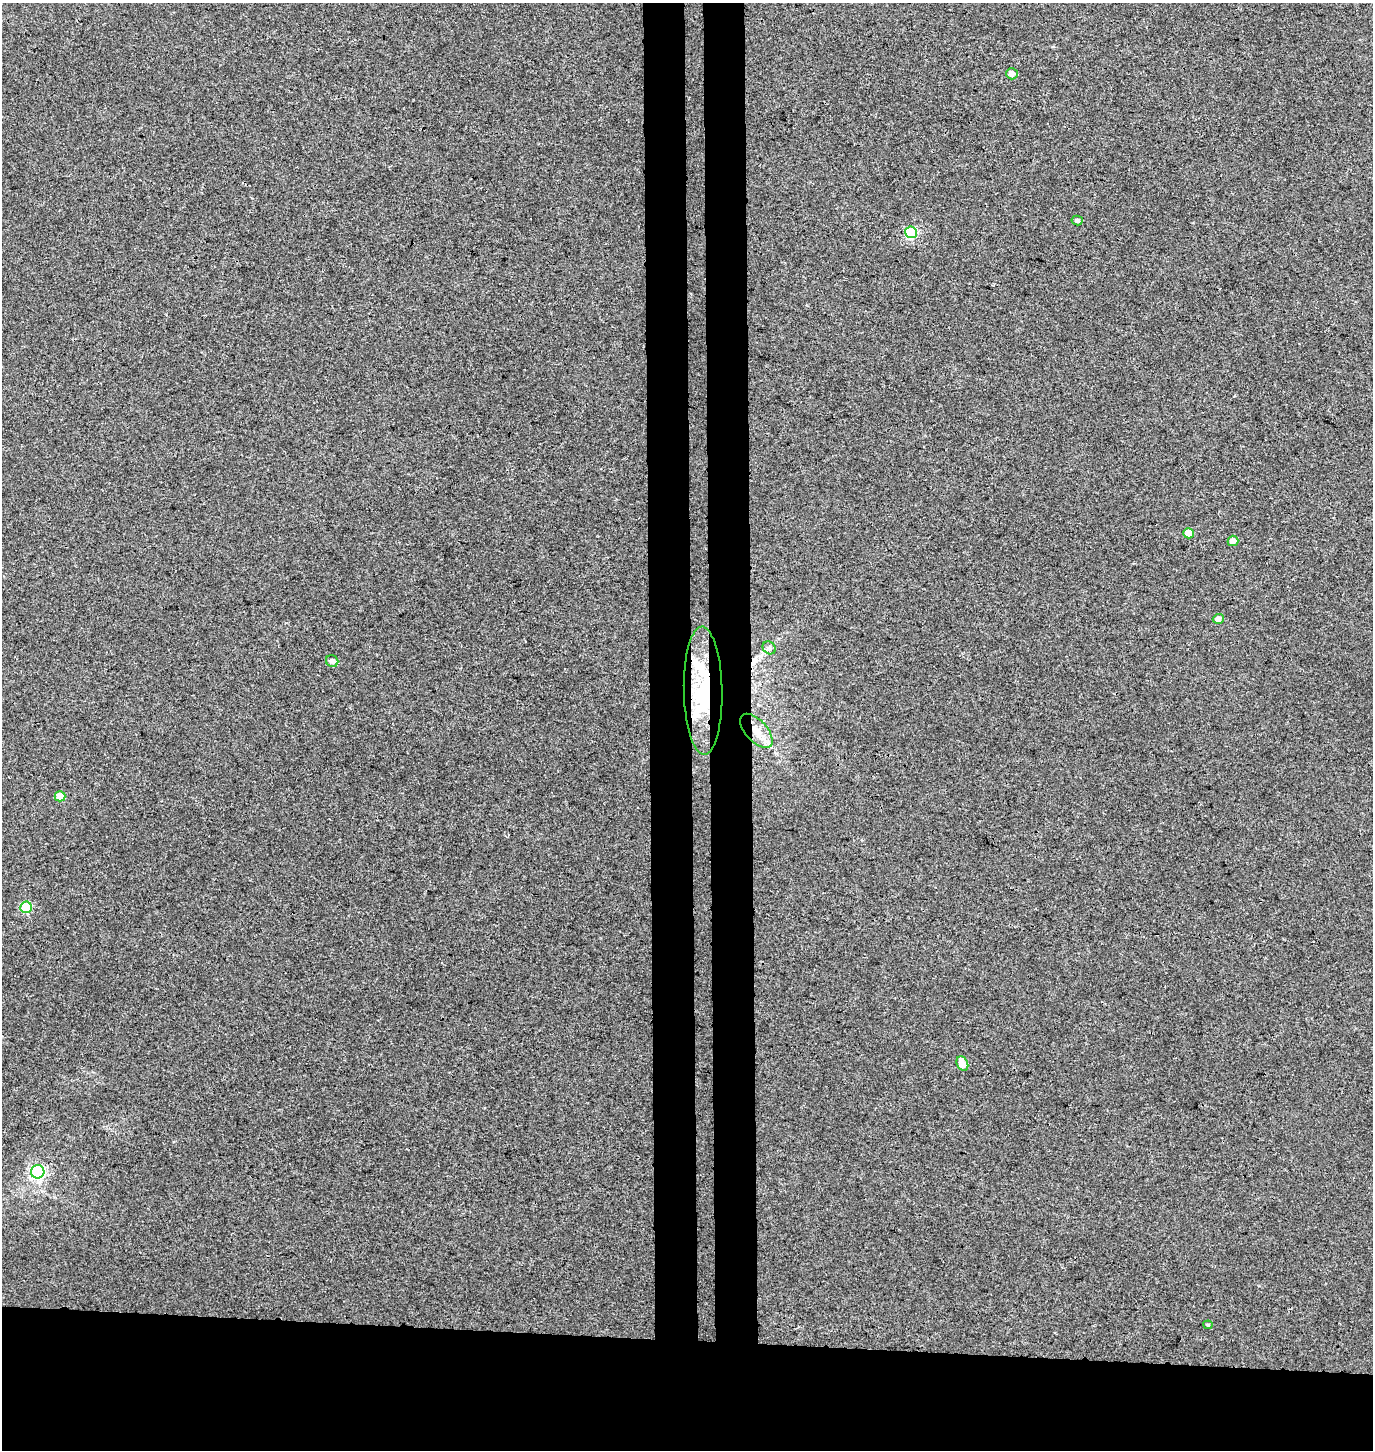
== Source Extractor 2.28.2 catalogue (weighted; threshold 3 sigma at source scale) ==
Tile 8 of 3 x 3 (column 2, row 3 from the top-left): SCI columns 1643-3013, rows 11-1458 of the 4654 x 4357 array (HDU 1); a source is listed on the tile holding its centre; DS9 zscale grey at full resolution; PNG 1375 x 1452 px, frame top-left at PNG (2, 3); each listed source drawn as its Kron ellipse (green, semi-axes under 4 px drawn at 4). Shown black and unused: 13% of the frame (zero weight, under 3 of 4 exposures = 5% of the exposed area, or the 3 px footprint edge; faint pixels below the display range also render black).
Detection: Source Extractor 2.28.2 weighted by HDU 2 'WHT'; one run over the whole footprint, this tile lists its part. Background 0.00251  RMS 0.004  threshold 0.0179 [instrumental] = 3 sigma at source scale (4.5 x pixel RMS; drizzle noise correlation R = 1.50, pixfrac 1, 0.0396/0.0396 arcsec/px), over >= 5 px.
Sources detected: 15; all 15 listed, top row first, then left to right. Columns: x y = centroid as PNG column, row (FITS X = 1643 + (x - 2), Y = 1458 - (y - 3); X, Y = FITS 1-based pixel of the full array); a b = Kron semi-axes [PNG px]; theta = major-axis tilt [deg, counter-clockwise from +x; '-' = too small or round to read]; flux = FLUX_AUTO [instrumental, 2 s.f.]
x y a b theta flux
1012 74 6 5 - 2.1
1077 221 5 4 - 1.1
911 232 6 6 - 32
1189 533 5 5 - 3.7
1233 541 5 5 - 2.8
1218 619 5 5 - 1.6
769 648 7 6 - 1.1
332 661 6 6 - 1.5
703 691 64 19 -89 44
756 731 21 10 -48 6.7
60 796 5 5 - 5.7
26 907 6 6 - 20
962 1064 7 5 -65 5.1
38 1172 7 6 - 91
1208 1325 4 4 - 0.45
Overlapping masked pixels (flux is a lower limit): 2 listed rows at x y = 703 691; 756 731